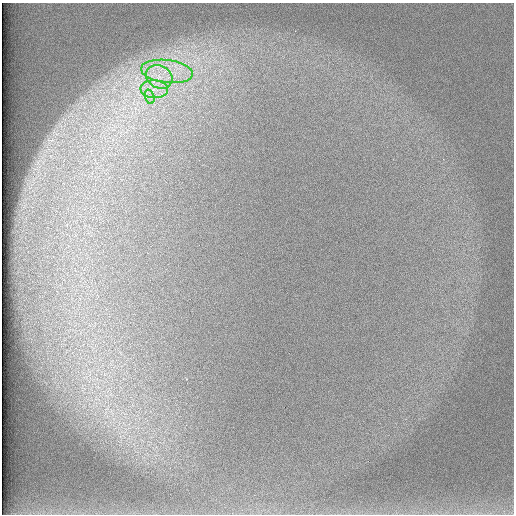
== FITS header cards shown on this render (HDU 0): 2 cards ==
NAXIS1  =                  512 /
NAXIS2  =                  512 /

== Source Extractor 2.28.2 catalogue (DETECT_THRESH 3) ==
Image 512 x 512 px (HDU 0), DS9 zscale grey, 1 PNG px = 1 image px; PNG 516 x 516 px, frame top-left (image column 1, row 512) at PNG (2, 3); each listed source drawn as its Kron ellipse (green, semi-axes under 4 px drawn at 4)
Background 97.5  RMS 2.9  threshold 8.66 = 3 sigma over >= 5 px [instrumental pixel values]
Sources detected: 4; all 4 listed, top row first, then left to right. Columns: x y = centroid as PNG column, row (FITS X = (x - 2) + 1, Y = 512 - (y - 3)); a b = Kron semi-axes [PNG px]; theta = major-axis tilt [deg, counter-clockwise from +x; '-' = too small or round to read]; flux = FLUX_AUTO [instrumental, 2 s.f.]
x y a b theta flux
167 71 26 11 -7 6100
159 77 14 11 -31 3400
154 89 14 9 -3 2600
150 97 7 4 -72 650